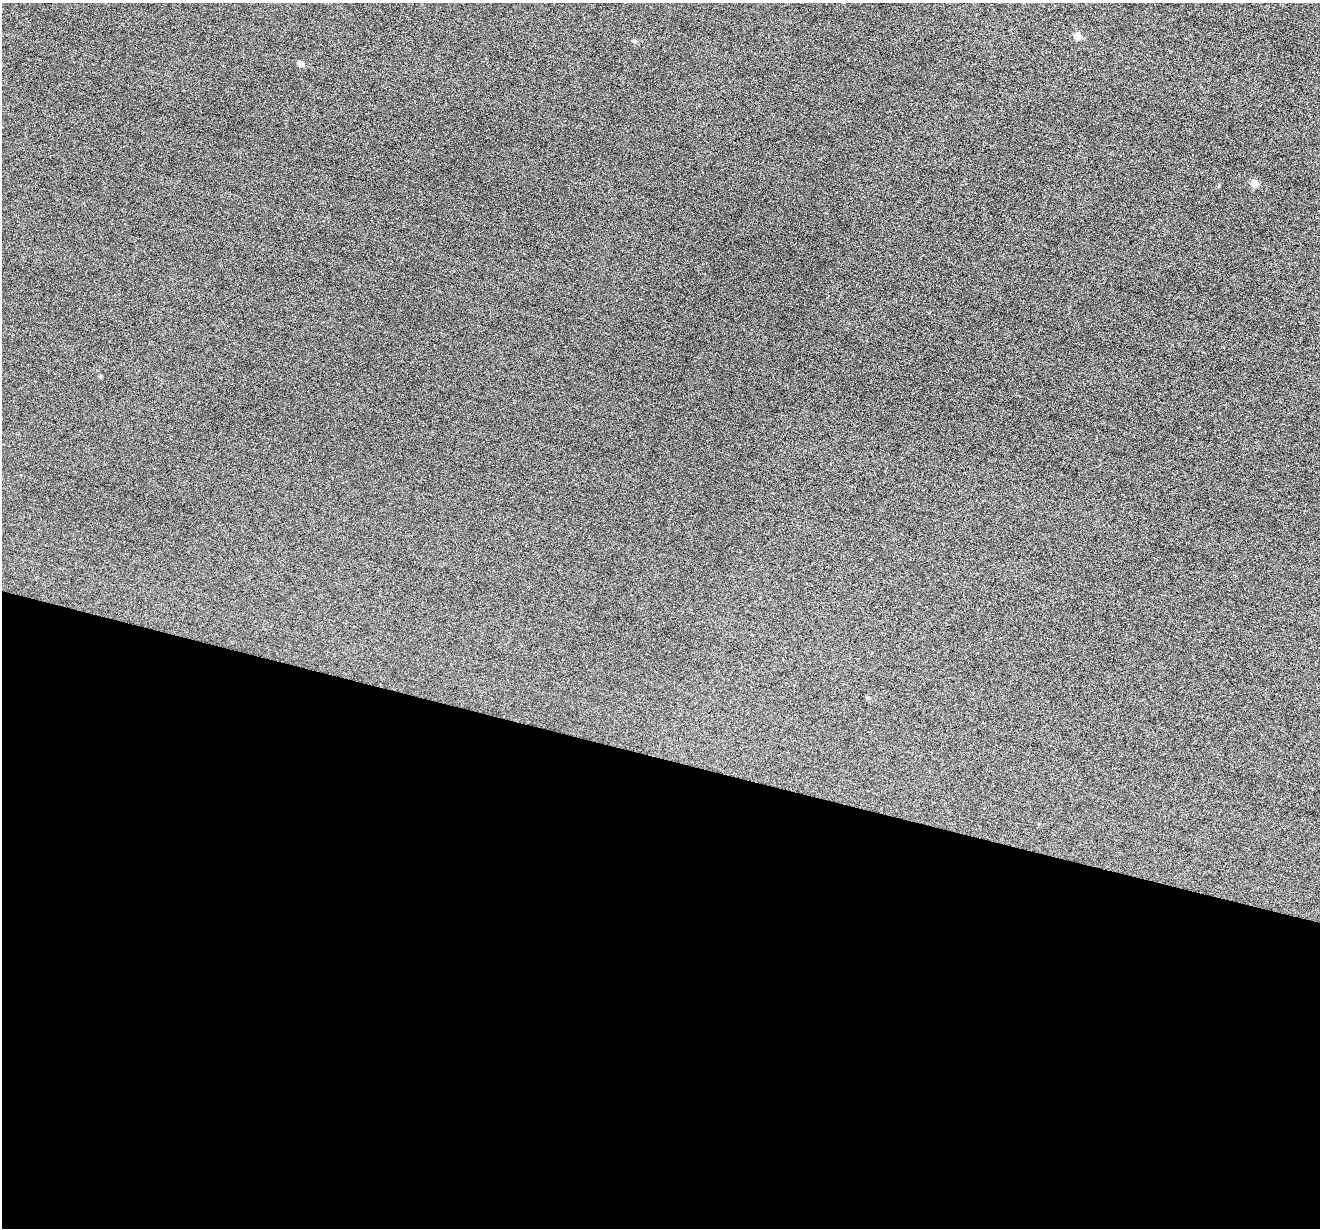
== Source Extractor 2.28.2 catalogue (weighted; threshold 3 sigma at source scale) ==
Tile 14 of 4 x 4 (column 2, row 4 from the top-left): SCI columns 1321-2638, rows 256-1481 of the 5274 x 5288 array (HDU 1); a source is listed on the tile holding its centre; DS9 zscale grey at full resolution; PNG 1322 x 1230 px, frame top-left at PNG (2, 3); no overlay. Shown black and unused: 38% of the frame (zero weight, under 3 of 6 exposures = <1% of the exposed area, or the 3 px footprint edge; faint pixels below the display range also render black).
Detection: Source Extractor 2.28.2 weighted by HDU 2 'WHT'; one run over the whole footprint, this tile lists its part. Background 0.0501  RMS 0.0057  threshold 0.0234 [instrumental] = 3 sigma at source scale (4.09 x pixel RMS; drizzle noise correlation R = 1.36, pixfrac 0.8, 0.05/0.05 arcsec/px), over >= 5 px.
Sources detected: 6; all 6 listed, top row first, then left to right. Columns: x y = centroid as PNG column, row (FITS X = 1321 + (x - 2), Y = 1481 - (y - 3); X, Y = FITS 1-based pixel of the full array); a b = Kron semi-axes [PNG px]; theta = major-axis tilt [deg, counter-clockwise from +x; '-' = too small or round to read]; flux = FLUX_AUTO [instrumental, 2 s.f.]
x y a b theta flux
1077 36 6 6 - 5.4
634 41 6 4 -15 0.88
301 64 5 5 - 3.8
1254 184 6 6 - 4.3
101 377 4 4 - 0.64
868 698 5 4 - 0.63